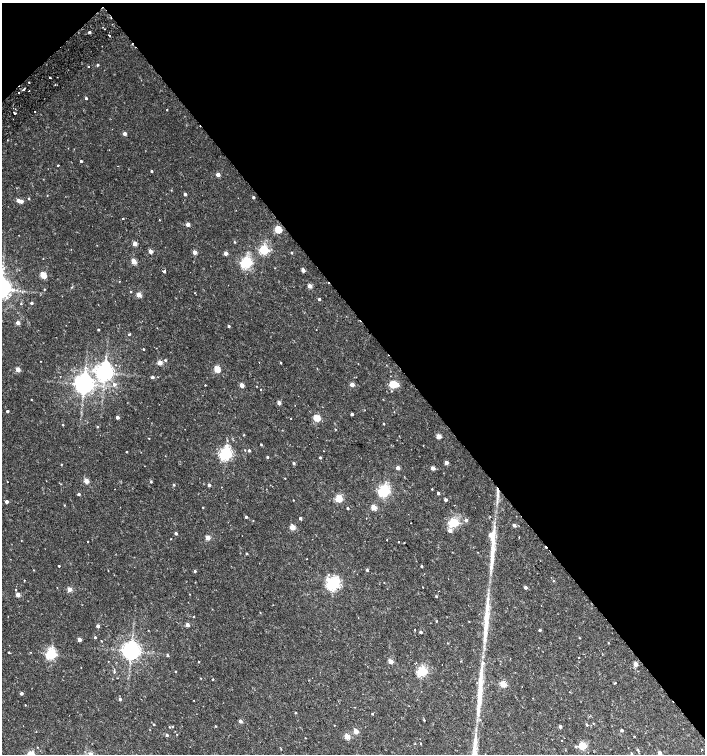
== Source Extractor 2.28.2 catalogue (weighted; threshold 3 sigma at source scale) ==
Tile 3 of 4 x 4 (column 3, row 1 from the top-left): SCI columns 3003-4407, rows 4566-6069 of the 6068 x 6115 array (HDU 1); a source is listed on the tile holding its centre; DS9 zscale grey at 2 x 2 block average (1 PNG px = mean of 2 x 2 image px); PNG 707 x 756 px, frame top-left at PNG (2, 3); no overlay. Shown black and unused: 43% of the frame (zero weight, under 2 of 3 exposures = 3% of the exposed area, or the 3 px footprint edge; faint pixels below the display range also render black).
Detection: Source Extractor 2.28.2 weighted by HDU 2 'WHT'; one run over the whole footprint, this tile lists its part. Background 0.0101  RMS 0.0028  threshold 0.0126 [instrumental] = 3 sigma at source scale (4.5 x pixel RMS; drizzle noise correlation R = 1.50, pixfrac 1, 0.0396/0.0396 arcsec/px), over >= 5 px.
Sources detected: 226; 8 cosmic-ray / hot-pixel residue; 3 long thin detections or spike segments (spike, bleed or trail) — not listed; the other 215 listed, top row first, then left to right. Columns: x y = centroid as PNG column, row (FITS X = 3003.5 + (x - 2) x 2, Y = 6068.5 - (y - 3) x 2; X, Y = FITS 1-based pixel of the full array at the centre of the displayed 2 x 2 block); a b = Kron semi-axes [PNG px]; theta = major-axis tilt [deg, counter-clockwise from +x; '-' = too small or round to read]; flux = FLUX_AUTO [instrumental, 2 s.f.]
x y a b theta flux
89 32 3 3 - 1.3
109 36 2 2 - 2.8
97 65 3 2 - 0.75
88 66 2 2 - 0.44
50 77 2 2 - 2.6
29 82 2 2 - 0.78
23 89 3 2 - 3.2
29 91 2 2 - 1.3
19 93 2 2 - 2.5
86 98 2 2 - 0.94
167 110 2 2 - 0.4
35 112 2 2 - 0.69
15 113 2 2 - 1.7
125 133 3 2 - 3.5
81 161 2 2 - 1.1
58 165 2 2 - 0.5
152 171 2 2 - 0.91
218 174 2 2 - 5.1
185 194 2 2 - 1.9
47 195 3 2 - 0.24
253 197 2 2 - 1.4
29 198 2 2 - 0.53
18 200 2 2 - 4.2
21 201 2 2 - 3.6
123 219 2 2 - 0.66
159 220 2 2 - 0.3
188 224 2 2 - 4.8
278 229 3 3 - 27
234 242 3 2 - 0.56
135 244 3 2 - 7.3
264 250 3 3 - 62
150 251 2 2 - 5.9
195 252 3 2 - 6.4
226 253 2 2 - 4.7
291 253 2 2 - 0.57
43 259 2 2 - 0.24
134 261 3 3 - 14
246 263 4 3 - 110
4 268 4 3 - 1.1
303 270 3 2 - 4
163 271 2 2 - 2.3
165 271 2 2 - 1.6
43 275 3 3 - 21
309 286 3 2 - 5.4
44 289 2 2 - 0.43
130 292 2 2 - 0.5
195 293 2 2 - 0.3
138 295 3 2 - 11
319 299 2 2 - 1.6
32 303 2 2 - 1.2
21 304 3 2 - 0.52
18 322 2 2 - 4.4
229 326 2 2 - 1.2
98 329 2 2 - 0.67
316 330 2 2 - 0.44
129 334 3 2 - 0.7
144 349 2 2 - 0.59
165 360 3 3 - 0.75
40 361 2 2 - 0.21
160 363 3 2 - 9.4
280 363 3 2 - 0.56
18 369 3 2 - 7
217 369 3 3 - 22
104 372 5 4 - 370
152 377 3 2 - 1.5
84 384 5 5 - 470
114 384 3 3 - 1.7
352 384 2 2 - 6.6
393 384 3 3 - 28
205 385 2 2 - 0.37
242 385 3 2 - 8.1
397 385 3 3 - 6.1
256 386 2 2 - 0.55
261 390 2 2 - 0.54
31 399 2 2 - 0.29
279 403 2 2 - 4.3
7 411 2 2 - 1.2
394 412 2 2 - 0.23
352 414 2 2 - 1.2
117 417 2 2 - 2.5
291 418 2 2 - 0.93
317 418 3 3 - 24
384 424 2 2 - 0.52
63 425 2 2 - 0.48
97 427 2 2 - 0.51
335 429 2 2 - 0.39
244 435 2 2 - 0.37
438 436 3 3 - 11
149 438 2 2 - 0.31
227 440 3 2 - 0.39
261 444 2 2 - 0.63
423 446 2 2 - 0.32
249 450 2 2 - 1.2
323 451 2 2 - 0.2
126 452 2 2 - 0.38
225 454 4 4 - 150
267 457 2 2 - 0.87
320 458 2 2 - 1
294 463 3 2 - 1.1
446 463 3 2 - 4
61 464 3 2 - 0.37
398 468 2 2 - 4.4
433 468 3 2 - 4.5
285 478 2 2 - 0.31
86 481 3 2 - 9.3
151 481 3 3 - 0.68
174 485 3 3 - 0.66
209 485 2 2 - 2
432 489 3 2 - 0.39
384 491 4 4 - 120
438 493 2 2 - 1.5
79 494 2 2 - 1.2
338 498 3 3 - 29
293 500 2 2 - 0.32
446 500 2 2 - 2.2
7 501 2 2 - 3.1
64 505 2 2 - 0.38
203 507 2 2 - 0.38
374 507 3 3 - 13
348 508 2 2 - 0.83
246 517 2 2 - 1.4
300 518 2 2 - 1.4
366 518 2 2 - 0.58
466 520 3 3 - 1.8
253 521 2 2 - 0.28
453 522 3 3 - 66
514 525 3 2 - 2.1
292 527 3 3 - 13
450 531 3 3 - 4.2
176 533 2 2 - 1.6
490 535 5 3 - 4.5
519 537 2 2 - 0.7
208 538 3 2 - 8.8
171 539 2 2 - 0.26
387 540 2 2 - 0.91
87 542 2 2 - 0.66
399 542 2 2 - 0.66
404 543 2 2 - 0.79
247 553 3 3 - 0.54
307 559 2 2 - 0.58
59 566 2 2 - 18
421 566 3 2 - 0.77
34 570 2 2 - 0.33
367 570 3 3 - 0.9
195 571 2 2 - 0.95
328 579 4 4 - 3.8
24 580 2 2 - 0.36
553 580 3 2 - 0.32
195 582 2 2 - 0.24
333 584 4 4 - 160
423 587 2 2 - 0.86
525 587 2 2 - 2.3
69 589 2 2 - 8.6
15 590 2 2 - 0.68
18 594 2 2 - 6
190 594 2 2 - 0.24
436 596 3 2 - 0.67
260 612 3 2 - 0.27
193 616 2 2 - 0.39
436 621 3 2 - 0.39
187 625 2 2 - 4.4
98 626 2 2 - 2.4
414 630 2 2 - 0.62
540 630 2 2 - 1.3
421 632 2 2 - 1.7
95 637 2 2 - 1
79 639 2 2 - 4.9
101 640 2 2 - 0.35
131 651 5 4 - 420
9 652 2 2 - 0.46
51 654 3 3 - 91
167 655 3 2 - 0.74
579 658 2 2 - 0.87
391 661 3 2 - 7.3
198 662 2 2 - 0.41
635 664 3 2 - 7.2
114 671 3 3 - 0.55
176 671 2 2 - 0.46
421 671 3 3 - 71
201 678 2 2 - 0.31
213 679 2 2 - 1.8
615 683 3 2 - 0.44
503 684 3 3 - 16
21 693 2 2 - 1.8
533 698 2 2 - 0.45
120 699 3 2 - 1.3
194 700 2 2 - 0.79
25 705 2 2 - 0.29
295 713 2 2 - 0.64
372 714 2 2 - 0.57
424 720 3 2 - 0.46
240 721 3 2 - 2.5
154 724 2 2 - 0.5
587 725 3 2 - 0.79
215 726 2 2 - 0.44
560 726 2 2 - 2
169 727 2 2 - 0.37
172 727 3 2 - 0.41
622 730 2 2 - 1.4
356 731 3 2 - 7
36 732 2 2 - 0.25
177 734 2 2 - 0.24
167 735 2 2 - 1.4
347 736 3 3 - 14
634 736 2 2 - 0.43
305 738 2 2 - 0.25
421 744 2 2 - 0.38
576 746 3 3 - 0.8
582 746 3 3 - 29
37 747 2 2 - 0.33
637 749 3 3 - 0.68
702 749 2 2 - 0.29
660 753 2 2 - 4.2
90 754 3 2 - 7.9
631 754 2 2 - 0.57
Isophote crosses this tile's border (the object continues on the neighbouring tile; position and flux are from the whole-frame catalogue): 2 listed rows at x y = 660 753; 90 754
Diffuse or blended objects may show on this block-average render without a row.